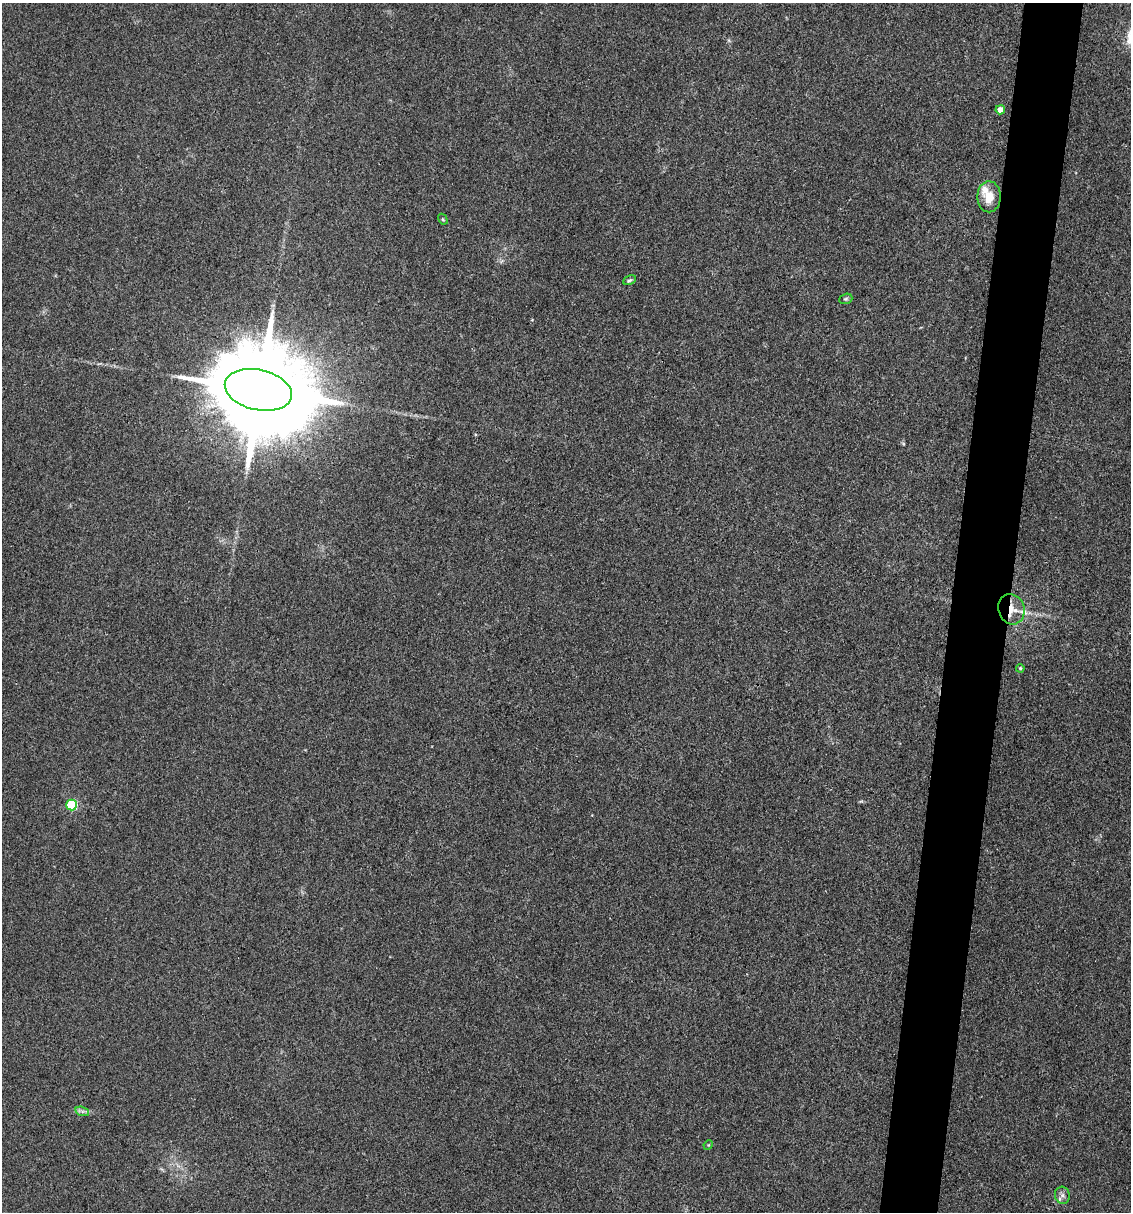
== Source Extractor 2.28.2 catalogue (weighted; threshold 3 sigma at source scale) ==
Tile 10 of 4 x 4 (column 2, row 3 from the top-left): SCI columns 1360-2488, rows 1212-2421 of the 4860 x 4841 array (HDU 1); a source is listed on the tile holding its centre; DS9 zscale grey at full resolution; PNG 1133 x 1214 px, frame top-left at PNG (2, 3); each listed source drawn as its Kron ellipse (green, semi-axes under 4 px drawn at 4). Shown black and unused: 5% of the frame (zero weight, under 3 of 4 exposures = <1% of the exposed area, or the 3 px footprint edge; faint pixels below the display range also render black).
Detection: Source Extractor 2.28.2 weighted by HDU 2 'WHT'; one run over the whole footprint, this tile lists its part. Background 0.112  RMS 0.0067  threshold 0.0302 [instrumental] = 3 sigma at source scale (4.5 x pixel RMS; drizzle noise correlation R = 1.50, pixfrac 1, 0.05/0.05 arcsec/px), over >= 5 px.
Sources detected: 14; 2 inside a brighter listed object's ellipse — not listed separately; the other 12 listed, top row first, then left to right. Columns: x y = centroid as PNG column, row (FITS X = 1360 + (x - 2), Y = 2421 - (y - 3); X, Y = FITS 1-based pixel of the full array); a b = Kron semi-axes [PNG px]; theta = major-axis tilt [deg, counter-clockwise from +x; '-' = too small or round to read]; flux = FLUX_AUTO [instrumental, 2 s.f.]
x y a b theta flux
1000 110 4 4 - 6.2
989 197 15 11 -89 11
443 219 6 4 -59 0.75
629 280 7 4 26 1.1
846 299 7 5 20 1.1
258 390 34 20 -13 20000
1011 609 15 13 -72 8.9
1020 668 4 3 - 0.77
72 805 5 5 - 45
82 1111 7 4 -18 1.7
708 1145 5 4 - 0.65
1062 1195 8 7 - 2.6
Overlapping masked pixels (flux is a lower limit): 2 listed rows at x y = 258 390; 1011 609